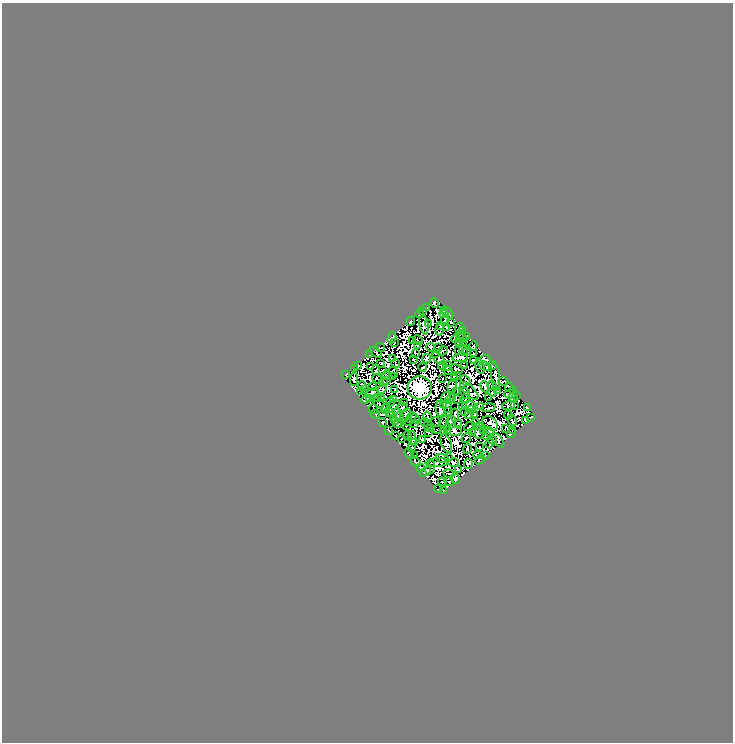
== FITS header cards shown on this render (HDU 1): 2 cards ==
NAXIS1  =                  731
NAXIS2  =                  740

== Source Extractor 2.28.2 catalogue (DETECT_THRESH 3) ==
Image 731 x 740 px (HDU 1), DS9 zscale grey, 1 PNG px = 1 image px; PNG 735 x 744 px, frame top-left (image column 1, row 740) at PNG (2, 3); each listed source drawn as its Kron ellipse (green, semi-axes under 4 px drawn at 4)
Background 0.0907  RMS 0.022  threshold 0.0663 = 3 sigma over >= 5 px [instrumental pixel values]
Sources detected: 352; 140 with non-positive FLUX_AUTO (blend fragments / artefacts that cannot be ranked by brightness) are neither listed nor drawn; the other 212 listed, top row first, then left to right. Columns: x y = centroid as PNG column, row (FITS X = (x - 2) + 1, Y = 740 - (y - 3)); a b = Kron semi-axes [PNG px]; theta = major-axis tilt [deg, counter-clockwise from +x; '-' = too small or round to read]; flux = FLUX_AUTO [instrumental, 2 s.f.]
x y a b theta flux
434 303 5 3 - 1.2
427 308 3 2 - 1.4
443 310 3 3 - 2
423 311 3 3 - 6.1
447 313 7 3 -44 3.3
420 314 4 3 - 1.8
444 314 4 2 - 1.3
445 320 4 2 - 0.094
410 321 5 2 - 4.3
451 322 3 2 - 2
429 324 3 2 - 0.019
424 325 10 4 -81 0.52
440 325 2 2 - 2
446 328 4 2 - 2.1
459 328 5 3 - 1.2
440 330 6 3 71 0.6
463 330 3 2 - 1.9
460 334 5 2 - 2.7
466 336 3 2 - 2.2
392 338 6 3 74 3.6
462 338 5 3 - 0.92
455 339 4 3 - 1.1
418 340 5 2 - 0.7
413 341 3 2 - 2.2
395 343 2 2 - 1.2
459 343 4 3 - 2.4
464 343 4 2 - 0.55
417 346 4 3 - 1.8
473 346 5 2 - 0.2
380 347 5 2 - 1.9
431 347 4 3 - 3
438 348 3 2 - 2.2
463 350 6 2 -73 0.081
442 351 5 2 - 0.98
458 351 3 2 - 1.2
467 351 4 2 - 0.74
376 352 7 2 -36 5.1
415 353 4 3 - 2.2
435 353 3 2 - 0.19
370 354 3 2 - 1.5
473 354 3 2 - 0.16
460 358 8 3 7 3.1
392 359 3 2 - 0.25
426 359 5 3 - 3.4
439 359 7 3 -45 0.97
413 360 3 2 - 0.95
474 360 4 3 - 2
484 360 6 5 - 2.8
380 363 3 2 - 2
396 363 5 2 - 0.7
358 365 3 2 - 1.4
492 365 3 2 - 1.2
442 366 4 3 - 1.2
448 366 5 2 - 0.26
464 366 3 2 - 0.4
480 366 8 2 -72 0.11
485 366 7 2 -19 0.66
370 367 3 2 - 1.7
423 367 4 2 - 2.3
354 368 4 2 - 2.9
456 369 6 3 -26 0.2
376 370 5 3 - 1.7
383 370 3 2 - 2.2
448 370 5 3 - 0.5
393 372 6 2 -58 0.19
346 375 3 2 - 1.5
386 375 4 2 - 0.067
456 376 4 3 - 0.33
495 376 15 4 -84 3.2
392 377 3 2 - 0.92
442 378 2 2 - 1.8
378 379 6 2 -27 1.2
454 379 4 2 - 1
354 380 6 3 -89 5.7
387 380 4 2 - 0.65
466 381 5 4 - 1.9
503 381 4 2 - 2
383 382 4 3 - 1.1
362 386 5 3 - 1.4
373 386 2 2 - 1.7
452 386 7 4 77 0.25
492 386 5 3 - 1.2
485 387 6 3 -67 3.1
509 387 4 2 - 1.5
420 388 12 11 - 1900
382 389 5 3 - 2.6
394 389 3 2 - 1.5
364 390 4 2 - 0.59
513 390 3 2 - 1.9
469 391 11 5 -43 2.5
498 391 3 2 - 1
361 392 2 2 - 1.9
457 392 3 2 - 1.2
493 392 4 3 - 0.45
372 393 7 3 16 1.2
465 393 6 2 -61 0.19
510 394 6 4 -1 3.8
516 395 3 2 - 2
377 397 2 2 - 0.083
446 397 5 3 - 3.2
488 397 3 2 - 1.2
370 398 3 3 - 3
381 398 3 2 - 2.1
466 398 5 2 - 0.25
513 398 5 3 - 2.9
366 399 4 3 - 5.2
393 399 4 3 - 2
450 399 5 3 - 0.35
457 399 4 2 - 0.97
390 402 4 2 - 0.24
405 402 4 3 - 2.4
379 403 6 2 -42 2.6
444 405 4 3 - 2.9
462 405 3 2 - 2.4
508 405 7 3 18 2.3
515 405 3 2 - 2.1
448 406 7 3 -84 2.3
469 406 7 3 6 3.3
481 406 4 2 - 0.35
392 407 9 3 41 2.3
386 408 6 4 77 0.65
402 408 5 3 - 0.72
488 408 7 2 8 0.27
527 408 4 3 - 5.6
373 409 5 2 - 2.2
440 409 8 3 -82 0.16
471 409 4 2 - 0.8
449 411 3 2 - 1.1
391 412 4 2 - 1.4
465 412 3 2 - 1.2
375 414 4 2 - 0.35
397 414 6 2 89 0.58
474 414 4 2 - 2.1
382 415 3 2 - 1.1
405 415 7 2 60 1.9
455 415 7 4 85 0.49
469 415 3 2 - 0.2
508 415 4 2 - 1.4
399 416 4 2 - 1.6
412 417 4 2 - 0.65
427 417 5 2 - 0.7
531 417 3 2 - 1.2
394 419 3 2 - 0.58
415 419 5 2 - 0.43
512 420 6 2 -60 0.65
396 421 3 2 - 1.3
409 421 3 3 - 5.2
444 421 6 2 50 2.3
451 421 5 4 - 2.6
525 421 3 2 - 1.9
424 422 4 2 - 1.6
436 422 5 2 - 0.37
475 422 2 2 - 1.4
382 423 3 2 - 2.4
459 423 4 2 - 2.4
490 423 8 6 -40 16
397 424 4 2 - 0.37
415 424 3 2 - 2.7
406 425 2 2 - 1.3
427 425 3 2 - 1.5
469 427 5 3 - 1.6
480 427 3 2 - 1.4
430 428 4 3 - 2.4
506 428 4 2 - 0.53
388 430 3 2 - 1.2
438 430 3 2 - 1.9
484 430 4 2 - 1.1
513 430 3 2 - 2.7
444 431 3 2 - 1.3
448 431 3 2 - 1.7
454 431 7 4 1 1.6
428 432 3 3 - 1.9
472 432 3 2 - 3.1
478 432 7 6 - 1.6
490 432 5 3 - 0.51
511 433 4 3 - 3.5
396 435 3 2 - 1.6
407 435 4 3 - 3
486 435 4 2 - 0.52
412 438 7 4 -81 0.033
466 438 5 3 - 1.6
402 439 4 2 - 0.16
422 439 4 2 - 0.34
492 440 5 3 - 0.58
498 440 9 3 -52 1.1
415 443 3 2 - 0.43
489 443 5 2 - 3.5
446 444 10 5 -69 0.38
411 447 3 2 - 0.62
479 447 3 2 - 0.77
467 449 5 2 - 2.9
409 453 5 4 - 0.5
477 455 4 3 - 0.42
485 455 2 2 - 1.4
415 456 4 2 - 0.32
448 457 3 2 - 1.1
443 459 7 3 -15 1.3
480 459 5 3 - 0.61
415 462 6 3 -43 2.6
437 462 11 4 2 0.89
454 462 5 3 - 0.91
468 464 5 3 - 0.9
420 467 3 2 - 1.4
430 467 7 3 73 1.1
458 470 3 3 - 3.2
425 472 6 3 32 4.5
449 474 6 2 -12 1.2
455 479 5 4 - 3.8
442 482 4 2 - 1.9
449 482 5 2 - 0.04
438 489 4 2 - 1.7
443 490 3 2 - 1.3
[140 non-positive-flux detections neither listed nor drawn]